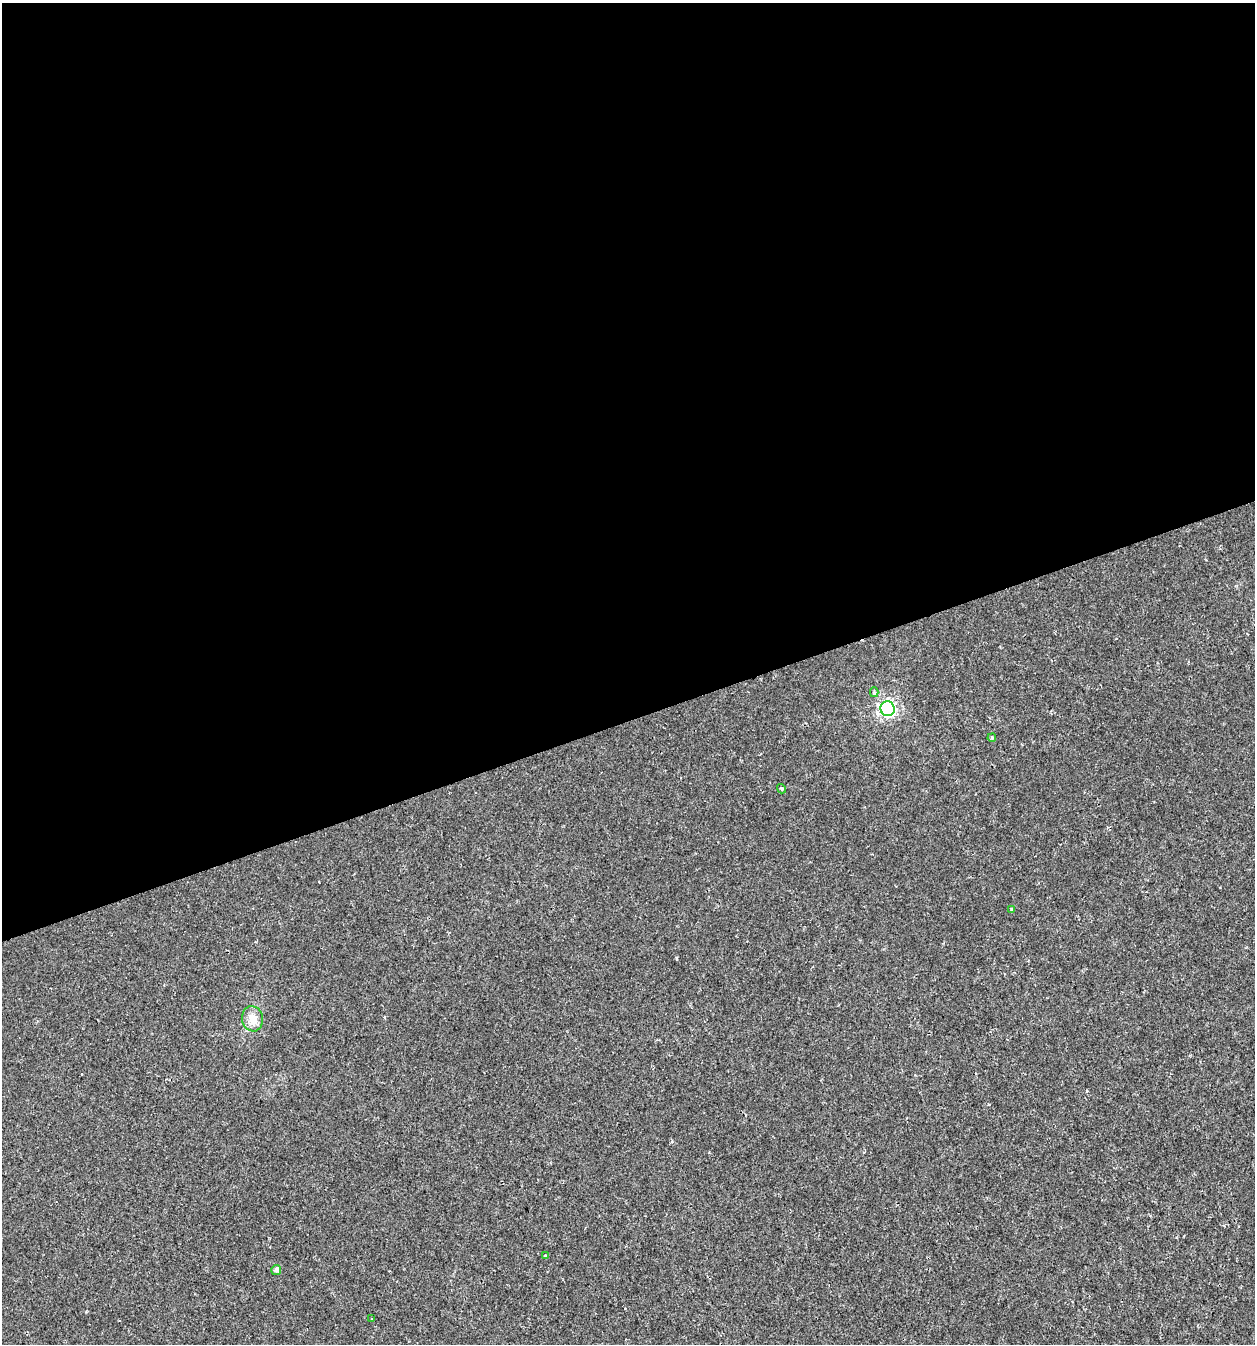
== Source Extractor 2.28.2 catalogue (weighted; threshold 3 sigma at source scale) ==
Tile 2 of 4 x 4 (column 2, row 1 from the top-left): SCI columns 1316-2568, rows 4028-5369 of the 5191 x 5369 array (HDU 1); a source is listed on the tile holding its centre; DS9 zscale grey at full resolution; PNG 1257 x 1346 px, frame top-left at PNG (2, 3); each listed source drawn as its Kron ellipse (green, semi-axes under 4 px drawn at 4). Shown black and unused: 54% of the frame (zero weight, under 2 of 3 exposures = <1% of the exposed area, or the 3 px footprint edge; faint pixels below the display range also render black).
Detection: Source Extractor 2.28.2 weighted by HDU 2 'WHT'; one run over the whole footprint, this tile lists its part. Background 0.00191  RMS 0.0017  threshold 0.00744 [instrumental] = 3 sigma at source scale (4.5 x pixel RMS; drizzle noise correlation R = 1.50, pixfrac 1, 0.0396/0.0396 arcsec/px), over >= 5 px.
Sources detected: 9; all 9 listed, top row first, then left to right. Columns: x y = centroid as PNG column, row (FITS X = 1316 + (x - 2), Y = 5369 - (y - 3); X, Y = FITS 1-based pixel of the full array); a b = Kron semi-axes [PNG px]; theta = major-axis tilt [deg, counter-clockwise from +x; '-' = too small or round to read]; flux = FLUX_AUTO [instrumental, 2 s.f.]
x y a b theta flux
874 692 5 4 - 0.25
887 709 7 7 - 53
992 738 4 3 - 0.2
781 789 5 3 - 0.23
1012 909 3 3 - 0.51
252 1019 12 10 -80 1.8
545 1256 4 3 - 0.2
276 1270 5 5 - 0.59
372 1319 3 2 - 0.2